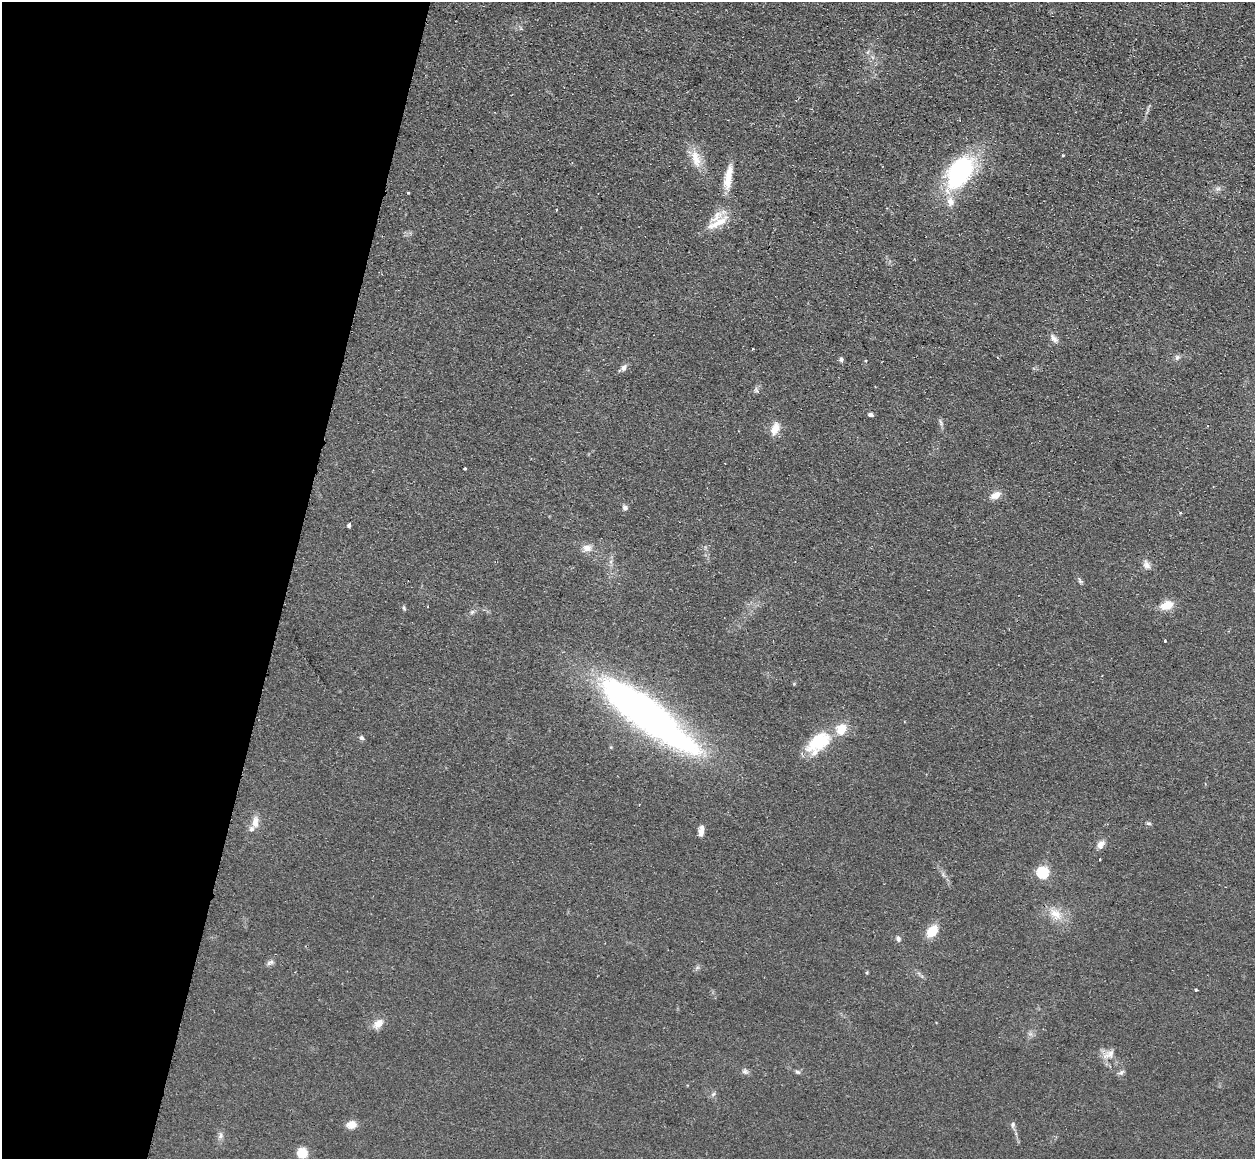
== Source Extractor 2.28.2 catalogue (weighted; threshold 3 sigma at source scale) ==
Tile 9 of 4 x 4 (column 1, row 3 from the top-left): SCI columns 16-1268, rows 1494-2650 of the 5043 x 5143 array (HDU 1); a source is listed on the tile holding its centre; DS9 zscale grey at full resolution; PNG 1257 x 1161 px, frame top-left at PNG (2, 2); no overlay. Shown black and unused: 23% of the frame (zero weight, under 2 of 3 exposures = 3% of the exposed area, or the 3 px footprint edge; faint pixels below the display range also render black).
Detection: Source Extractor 2.28.2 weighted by HDU 2 'WHT'; one run over the whole footprint, this tile lists its part. Background 0.0726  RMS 0.0098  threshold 0.044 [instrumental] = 3 sigma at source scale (4.5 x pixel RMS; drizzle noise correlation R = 1.50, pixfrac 1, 0.05/0.05 arcsec/px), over >= 5 px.
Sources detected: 60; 2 inside a brighter object's white glare — not listed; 5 inside a brighter listed object's ellipse — not listed separately; the other 53 listed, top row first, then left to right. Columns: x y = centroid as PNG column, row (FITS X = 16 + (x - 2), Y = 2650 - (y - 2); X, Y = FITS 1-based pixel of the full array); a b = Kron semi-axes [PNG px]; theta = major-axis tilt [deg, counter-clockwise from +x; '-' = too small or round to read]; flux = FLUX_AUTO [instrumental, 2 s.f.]
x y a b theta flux
868 52 7 4 71 1.6
1063 155 3 3 - 1.4
696 159 26 12 -74 18
959 172 36 22 59 130
728 177 35 10 80 19
1218 189 7 4 1 2.4
408 193 3 2 - 1
556 210 3 3 - 1
717 223 38 9 30 17
1054 339 14 7 -54 4.8
753 349 3 3 - 2.2
1177 357 8 6 57 2.7
841 359 7 5 -89 2
624 368 9 7 62 3.9
870 415 6 4 -14 2.4
941 422 11 3 -75 2.3
775 428 17 9 66 10
465 468 3 3 - 3
995 495 14 8 30 7.8
625 507 7 6 - 2.9
1180 513 3 3 - 1.8
349 525 4 3 - 3.5
587 548 13 9 -12 7.5
1147 566 12 8 -29 5.1
1080 581 8 5 -59 2
1167 605 13 9 17 16
404 608 6 4 -74 1.5
472 612 7 4 45 2
1165 641 3 3 - 1.7
648 713 101 29 -34 460
362 738 6 5 - 2.4
815 742 38 13 43 35
255 822 16 8 84 8.6
1148 824 7 3 0 1.5
701 831 12 6 84 5.6
1101 844 11 7 56 6
1099 859 3 3 - 2.6
1043 872 6 6 - 120
1056 914 21 13 -44 16
932 931 12 9 51 20
898 939 7 6 - 2.7
270 962 10 6 32 3.1
1196 990 3 3 - 1.8
378 1024 14 9 42 8.6
1109 1054 19 10 31 9
745 1071 9 8 - 3.1
798 1072 8 5 -30 2
1121 1072 9 6 39 2.8
713 1094 7 4 45 1.9
351 1125 13 10 4 7.9
1013 1125 8 5 74 2.4
221 1136 9 6 88 3.3
302 1153 6 6 - 44